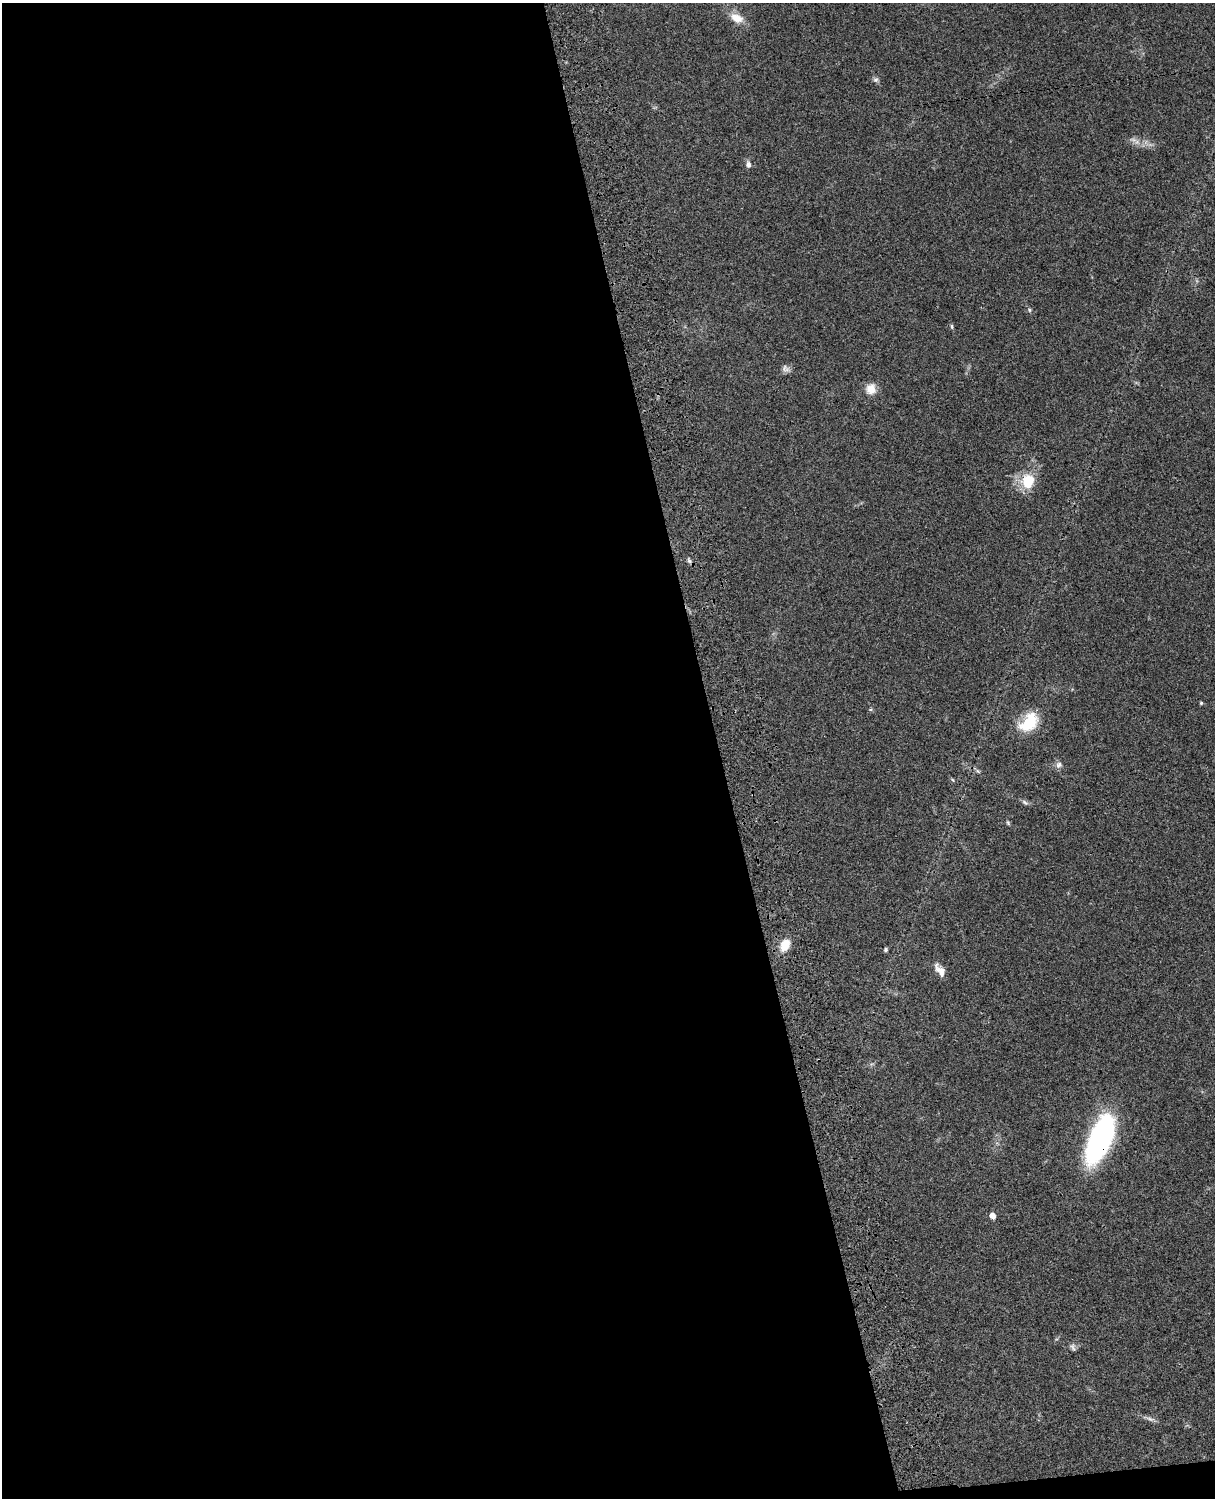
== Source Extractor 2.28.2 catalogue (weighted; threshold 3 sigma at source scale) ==
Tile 9 of 4 x 3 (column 1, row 3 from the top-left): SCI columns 121-1333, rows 276-1771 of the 5090 x 4927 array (HDU 1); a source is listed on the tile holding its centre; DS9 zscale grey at full resolution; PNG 1217 x 1500 px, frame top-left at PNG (2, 3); no overlay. Shown black and unused: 60% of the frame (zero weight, under 3 of 4 exposures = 6% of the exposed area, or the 3 px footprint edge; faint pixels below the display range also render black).
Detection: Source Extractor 2.28.2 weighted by HDU 2 'WHT'; one run over the whole footprint, this tile lists its part. Background 0.0822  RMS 0.006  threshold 0.0272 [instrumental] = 3 sigma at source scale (4.5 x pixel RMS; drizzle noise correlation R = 1.50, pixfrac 1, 0.05/0.05 arcsec/px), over >= 5 px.
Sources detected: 24; all 24 listed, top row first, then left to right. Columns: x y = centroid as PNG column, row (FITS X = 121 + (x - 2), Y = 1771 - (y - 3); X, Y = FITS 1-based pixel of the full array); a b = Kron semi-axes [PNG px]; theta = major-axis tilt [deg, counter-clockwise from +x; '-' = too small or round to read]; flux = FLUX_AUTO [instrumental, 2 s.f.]
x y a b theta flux
737 18 18 10 -26 7.8
876 80 7 7 - 1.5
1133 140 11 5 -15 2.6
748 164 9 6 -77 2.1
1029 310 6 5 - 1
952 327 6 4 -83 0.89
784 367 11 7 79 2.2
871 389 12 11 - 7.3
1028 482 17 13 80 18
689 561 8 5 -63 1.3
1201 703 4 4 - 0.74
1029 722 28 18 46 20
1058 765 10 8 46 2.4
978 771 8 4 -37 1
953 780 5 3 - 0.6
1025 802 10 5 -37 1.5
1008 823 7 4 -63 0.86
785 945 13 9 64 10
885 950 5 4 - 0.97
940 970 17 8 -55 5
1101 1138 42 16 68 160
992 1216 5 4 - 5.5
1073 1347 10 6 -71 1.7
1150 1419 14 5 -15 2.3
Overlapping masked pixels (flux is a lower limit): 1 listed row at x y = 1101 1138